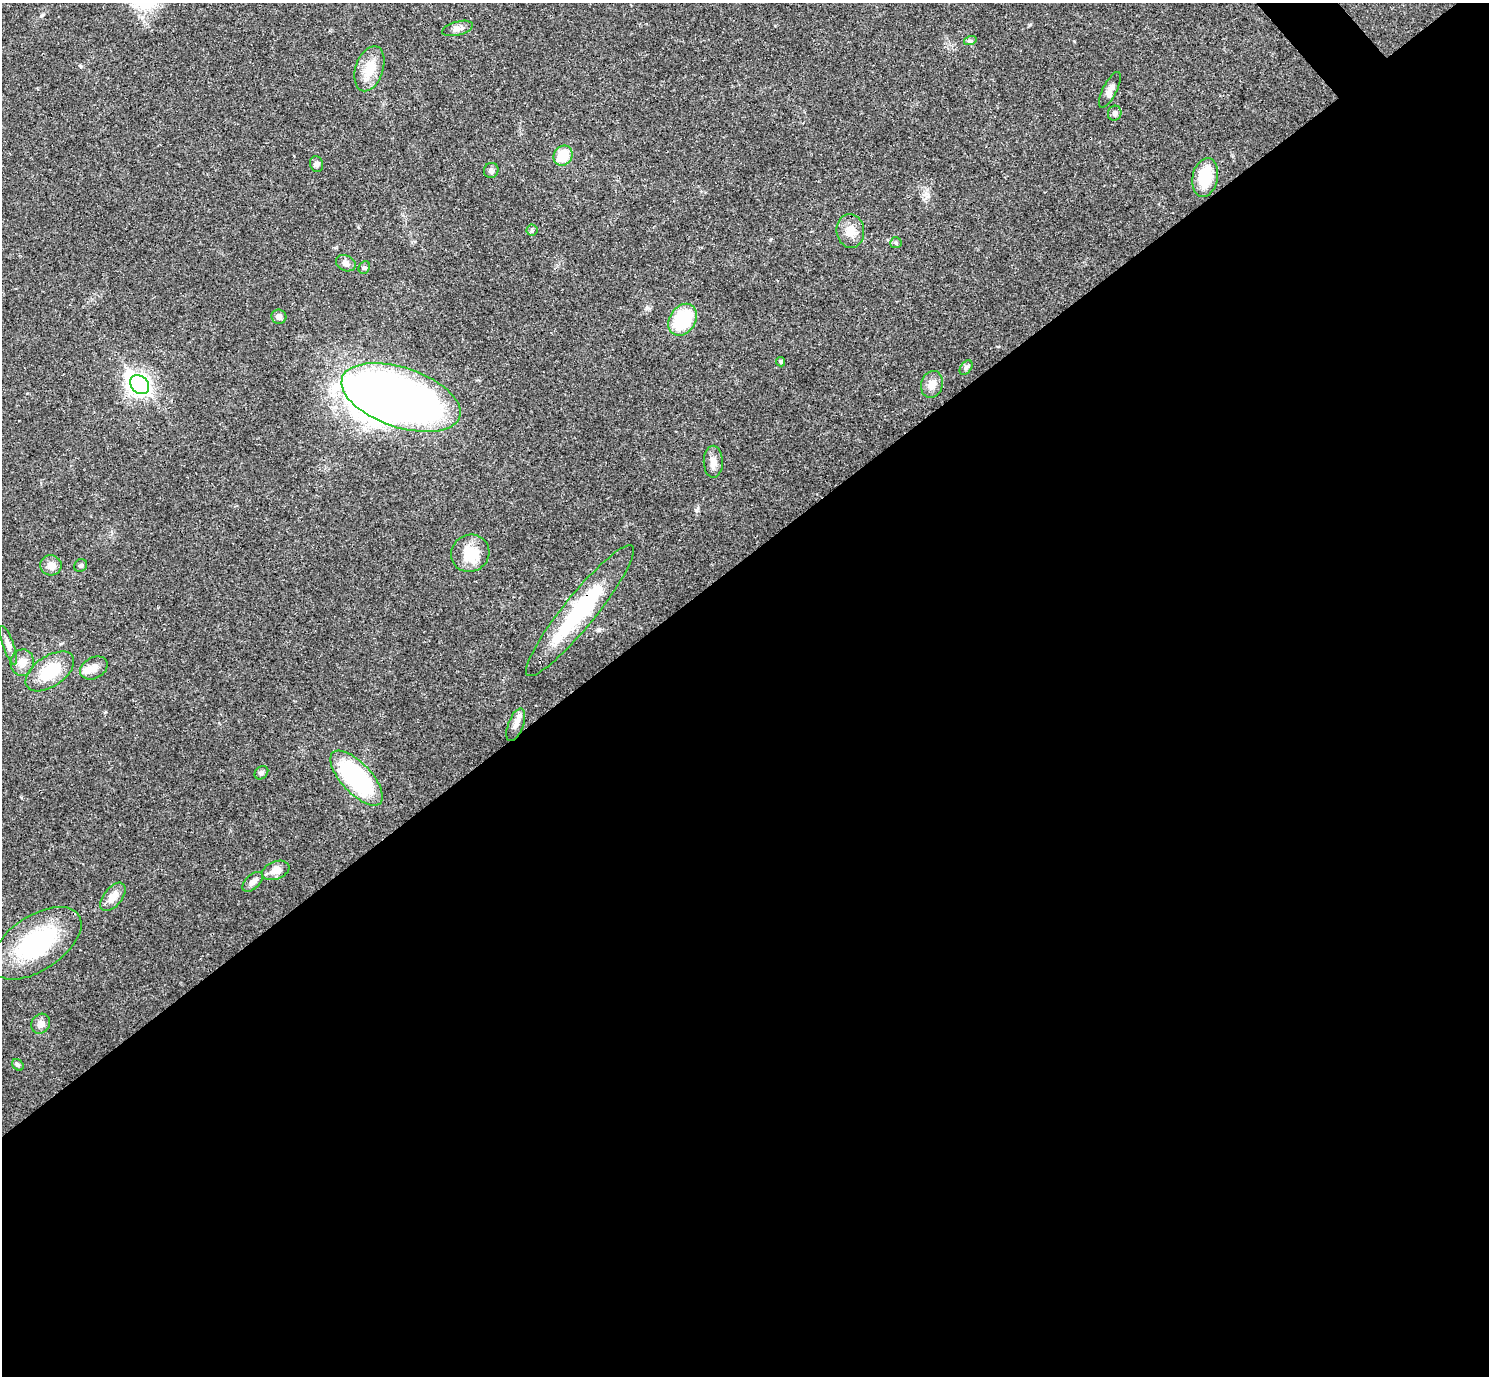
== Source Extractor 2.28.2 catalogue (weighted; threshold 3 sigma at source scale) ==
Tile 15 of 4 x 4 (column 3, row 4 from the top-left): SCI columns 2976-4462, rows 157-1530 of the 5953 x 5950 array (HDU 1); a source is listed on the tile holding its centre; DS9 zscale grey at full resolution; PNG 1491 x 1378 px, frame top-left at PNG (2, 3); each listed source drawn as its Kron ellipse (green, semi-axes under 4 px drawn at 4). Shown black and unused: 60% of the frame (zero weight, under 3 of 4 exposures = <1% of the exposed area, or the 3 px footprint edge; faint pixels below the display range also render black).
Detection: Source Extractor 2.28.2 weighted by HDU 2 'WHT'; one run over the whole footprint, this tile lists its part. Background 0.0361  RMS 0.0026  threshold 0.0118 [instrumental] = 3 sigma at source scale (4.5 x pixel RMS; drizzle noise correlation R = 1.50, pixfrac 1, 0.05/0.05 arcsec/px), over >= 5 px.
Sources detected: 41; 1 inside a brighter object's white glare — neither listed nor drawn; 1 inside a brighter listed object's ellipse — not listed separately; the other 39 listed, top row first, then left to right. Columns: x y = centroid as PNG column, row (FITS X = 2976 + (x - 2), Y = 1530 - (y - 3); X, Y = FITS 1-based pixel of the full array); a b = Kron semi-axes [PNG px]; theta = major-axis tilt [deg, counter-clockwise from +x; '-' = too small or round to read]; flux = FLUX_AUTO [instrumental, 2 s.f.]
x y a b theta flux
458 28 16 7 14 1.5
970 41 6 4 17 0.41
369 69 23 13 72 5.7
1110 90 20 7 64 2
1115 113 7 6 - 0.78
563 156 10 9 - 6.3
317 164 8 6 -76 0.71
491 170 8 7 - 0.85
1205 177 20 12 78 9.1
532 230 5 5 - 0.48
850 231 17 14 -83 3.4
896 243 6 5 - 0.5
346 263 10 7 -27 1.3
364 267 7 5 65 0.5
279 317 7 7 - 0.98
683 320 17 13 57 15
780 362 5 4 - 0.59
966 368 8 5 53 0.56
932 384 14 11 74 2.5
140 385 11 8 -45 130
401 397 62 30 -18 210
713 462 16 9 -89 2.1
470 553 19 18 - 7
51 565 10 10 - 2
81 565 7 6 - 0.54
580 611 83 16 51 26
8 645 20 5 -71 1.4
22 663 13 11 77 2.3
94 668 15 10 27 2.3
50 671 27 15 34 9.8
516 725 17 7 69 1.7
261 773 7 6 - 0.73
356 778 35 15 -47 36
276 870 14 9 20 2.4
253 882 12 7 43 1.3
113 897 16 9 51 2.8
36 943 51 27 34 28
41 1024 10 9 - 1.6
18 1065 6 5 - 0.43
Overlapping masked pixels (flux is a lower limit): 1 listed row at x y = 580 611
Unlisted compact peaks at least as high as the median listed source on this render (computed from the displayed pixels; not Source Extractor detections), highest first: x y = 42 15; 770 240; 1029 25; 928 195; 1074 41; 80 66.